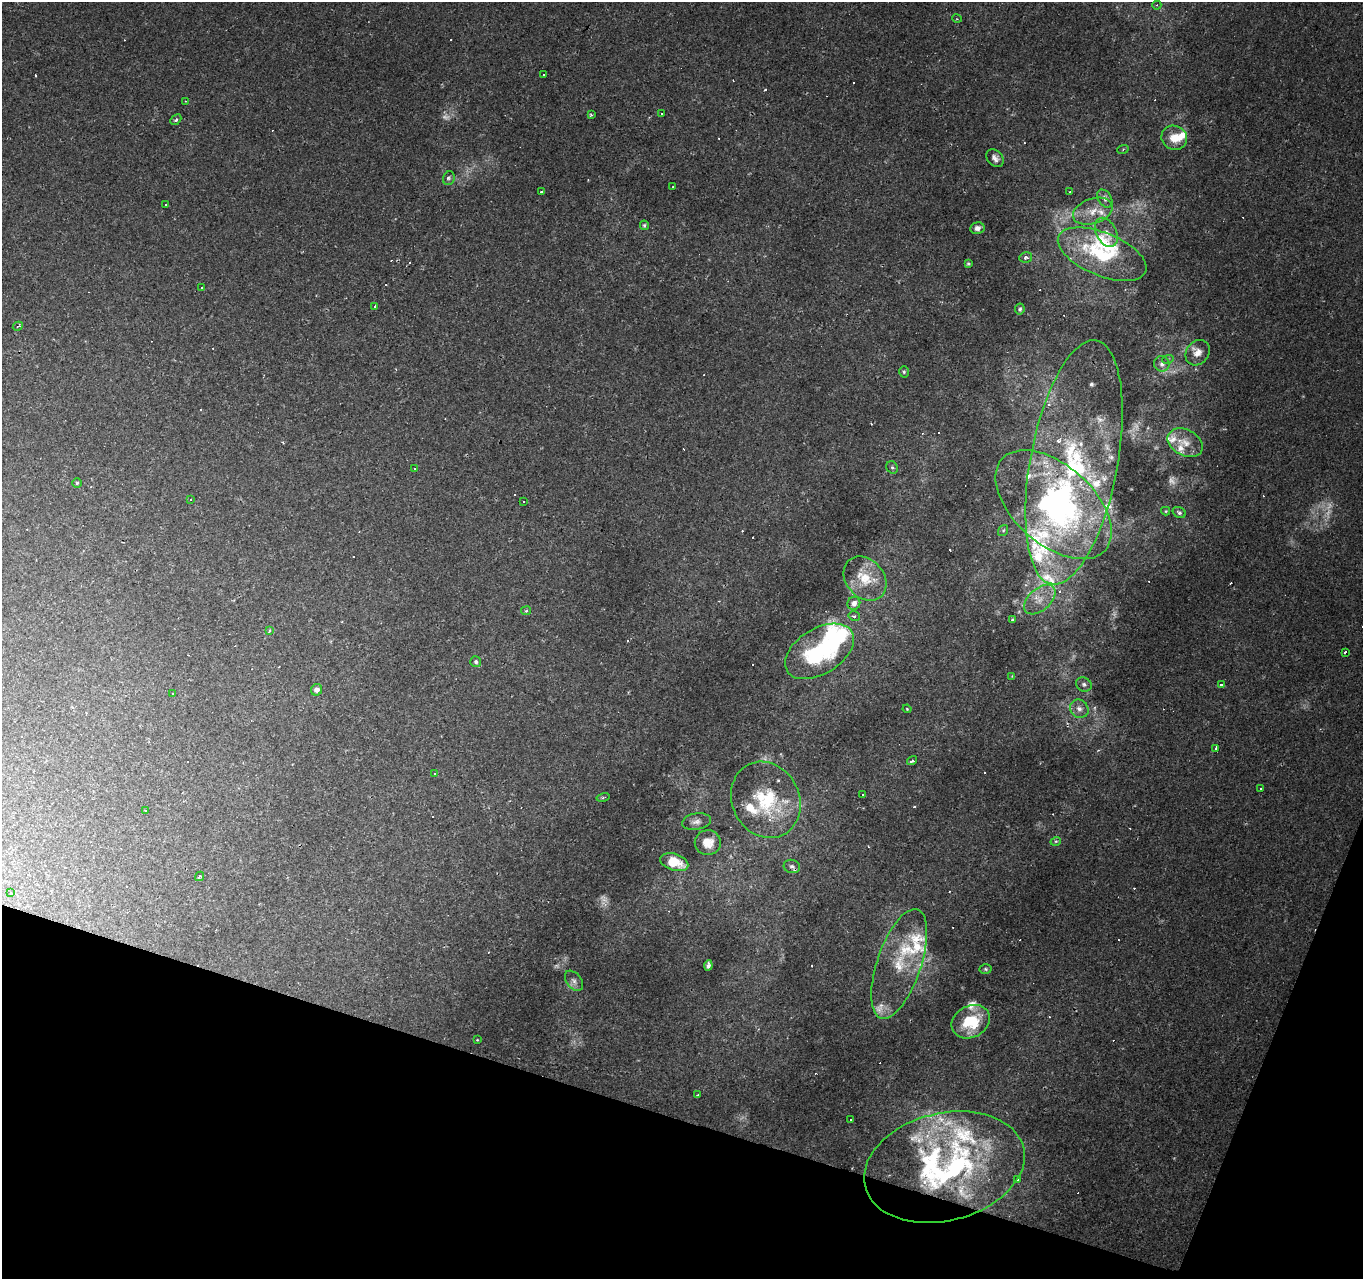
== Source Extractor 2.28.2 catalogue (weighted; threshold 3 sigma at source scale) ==
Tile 15 of 4 x 4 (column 3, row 4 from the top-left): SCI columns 2729-4089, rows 277-1553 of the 5451 x 5596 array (HDU 1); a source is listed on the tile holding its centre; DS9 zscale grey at full resolution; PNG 1365 x 1281 px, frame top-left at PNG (2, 2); each listed source drawn as its Kron ellipse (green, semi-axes under 4 px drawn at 4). Shown black and unused: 15% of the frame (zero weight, under 2 of 3 exposures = <1% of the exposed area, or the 3 px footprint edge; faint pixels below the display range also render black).
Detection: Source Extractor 2.28.2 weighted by HDU 2 'WHT'; one run over the whole footprint, this tile lists its part. Background 0.00169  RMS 0.002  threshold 0.00919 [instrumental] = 3 sigma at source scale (4.5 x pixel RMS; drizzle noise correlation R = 1.50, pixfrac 1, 0.0396/0.0396 arcsec/px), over >= 5 px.
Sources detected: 195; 12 too faint to see at this stretch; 2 inside a brighter object's white glare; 64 cosmic-ray / hot-pixel residue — neither listed nor drawn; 33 inside a brighter listed object's ellipse — not listed separately; the other 84 listed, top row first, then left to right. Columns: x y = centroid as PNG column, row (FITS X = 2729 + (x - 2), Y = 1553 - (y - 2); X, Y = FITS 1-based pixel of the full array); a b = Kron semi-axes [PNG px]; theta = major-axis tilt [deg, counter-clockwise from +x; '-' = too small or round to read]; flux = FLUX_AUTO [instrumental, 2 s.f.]
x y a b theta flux
1157 5 4 4 - 0.32
957 19 5 3 - 0.19
544 75 3 3 - 1.4
185 101 3 2 - 0.2
661 114 3 2 - 0.22
591 115 3 3 - 0.46
176 120 6 4 43 0.4
1174 138 13 12 - 3.2
1123 149 6 3 20 0.22
995 158 10 7 -50 1
449 178 7 6 - 0.47
673 187 2 2 - 0.15
542 191 3 3 - 1.3
1070 192 3 2 - 0.17
1105 199 10 6 -59 0.77
165 205 3 3 - 1.4
1093 211 20 12 19 3.5
644 225 5 4 - 0.33
977 228 7 6 - 0.85
1106 232 15 10 -63 1.9
1102 254 47 21 -22 15
1026 257 6 5 - 0.56
968 264 3 3 - 0.28
202 288 3 3 - 0.37
375 307 3 3 - 5.4
1020 309 5 5 - 0.4
18 326 5 2 - 0.25
1198 353 13 11 50 1.8
1168 359 6 4 18 0.3
1162 364 8 7 - 1
904 372 5 4 - 0.32
1185 443 19 13 -27 3.1
1074 462 124 44 80 56
892 467 6 5 - 0.4
414 469 3 3 - 0.82
77 483 4 4 - 0.36
190 499 3 3 - 0.82
524 501 2 2 - 0.16
1054 505 69 39 -41 58
1166 511 4 4 - 0.24
1179 513 7 5 -31 0.53
1003 531 6 4 53 0.28
865 579 24 19 -48 5.9
1040 600 18 11 41 3
854 603 7 6 - 1.4
526 611 5 4 - 0.24
854 616 6 5 - 0.54
1012 620 4 4 - 0.37
269 630 4 3 - 0.33
819 651 38 22 32 22
1345 652 4 3 - 0.79
476 662 5 5 - 0.4
1012 676 4 4 - 0.16
1084 684 8 7 - 0.58
1221 685 3 3 - 1.8
317 690 6 5 - 0.91
172 693 3 3 - 0.49
907 709 4 3 - 0.19
1079 709 10 8 -44 1.3
1215 748 3 3 - 0.52
912 761 5 3 - 0.72
434 774 3 3 - 0.41
1261 788 3 3 - 0.52
863 795 3 2 - 0.23
603 797 6 3 14 0.24
766 800 39 33 -64 15
146 811 3 3 - 3.2
696 822 14 8 9 1.1
1056 841 5 3 - 0.22
708 843 13 12 - 2.6
674 862 14 8 -18 5
792 866 8 6 -14 0.68
199 876 5 4 - 0.36
10 893 4 3 - 0.29
899 964 57 22 71 12
708 966 5 4 - 0.76
986 969 6 4 -2 0.33
574 981 11 7 -52 0.91
971 1022 20 16 29 9.3
477 1040 3 2 - 0.16
698 1095 3 3 - 0.75
851 1119 3 3 - 0.7
944 1167 82 53 14 62
1017 1180 3 3 - 1.1